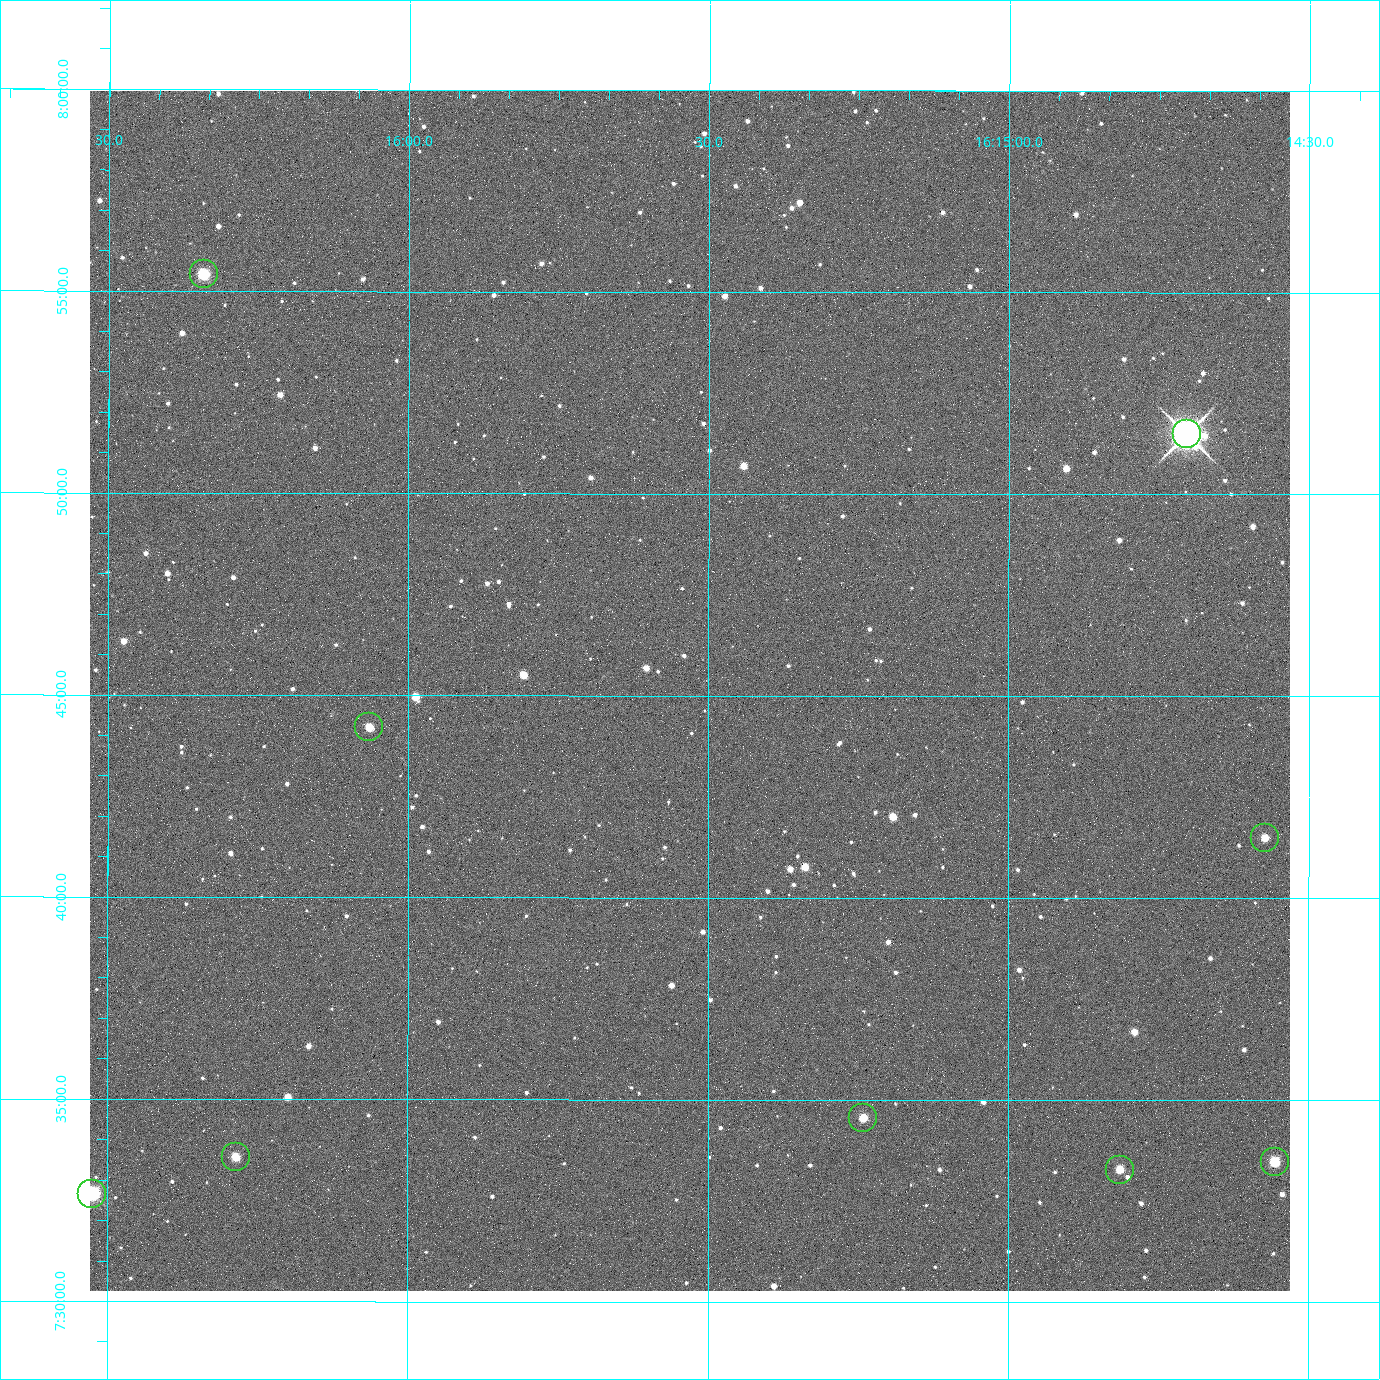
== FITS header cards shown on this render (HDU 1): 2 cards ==
NAXIS1  =                 2400 / Width of image data
NAXIS2  =                 2400 / Height of image data

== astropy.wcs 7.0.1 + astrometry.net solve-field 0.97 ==
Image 2400 x 2400 px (HDU 1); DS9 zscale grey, zoomed out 1/2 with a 90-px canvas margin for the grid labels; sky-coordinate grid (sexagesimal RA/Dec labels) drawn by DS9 from the SOLVED WCS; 9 Tycho-2 reference stars matched to detected sources circled (green)
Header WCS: RA---TAN/DEC--TAN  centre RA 16:15:32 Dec +07:45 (243.88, +7.75 deg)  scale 0.74 arcsec/px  FOV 29.6' x 29.6'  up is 0 deg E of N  parity normal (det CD < 0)
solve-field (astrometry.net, Tycho-2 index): VERIFIED the header's WCS against the Tycho-2 star catalogue (5 matches, 0 conflicts) and refined it, rather than solving blind
Solved WCS: RA---TAN-SIP/DEC--TAN-SIP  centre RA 16:15:32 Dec +07:45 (243.88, +7.75 deg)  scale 0.743 arcsec/px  FOV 29.7' x 29.7'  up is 0 deg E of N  parity normal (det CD < 0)
The solver's refit moves the header's centre by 2.8 arcsec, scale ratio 1.003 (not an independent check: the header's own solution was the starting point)
Tycho-2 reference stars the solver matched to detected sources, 9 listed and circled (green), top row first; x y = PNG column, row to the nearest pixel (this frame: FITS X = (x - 90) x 2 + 1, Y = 2400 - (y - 91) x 2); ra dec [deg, ICRS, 3 dp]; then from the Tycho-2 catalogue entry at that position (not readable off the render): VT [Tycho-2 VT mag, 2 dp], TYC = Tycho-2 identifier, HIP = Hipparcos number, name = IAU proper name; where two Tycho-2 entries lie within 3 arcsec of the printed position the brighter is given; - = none
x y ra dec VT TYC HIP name
204 274 244.086 +7.924 10.10 946-635-1 - -
1186 434 243.676 +7.858 6.72 946-1598-1 79608 -
369 728 244.016 +7.737 11.56 946-881-1 - -
1265 838 243.643 +7.692 11.91 946-916-1 - -
862 1118 243.810 +7.576 11.94 946-1047-1 - -
236 1157 244.071 +7.560 11.55 946-984-1 - -
1274 1162 243.639 +7.558 10.81 946-1083-1 - -
1120 1170 243.703 +7.555 12.21 946-959-1 - -
92 1194 244.131 +7.544 9.21 946-968-1 - -